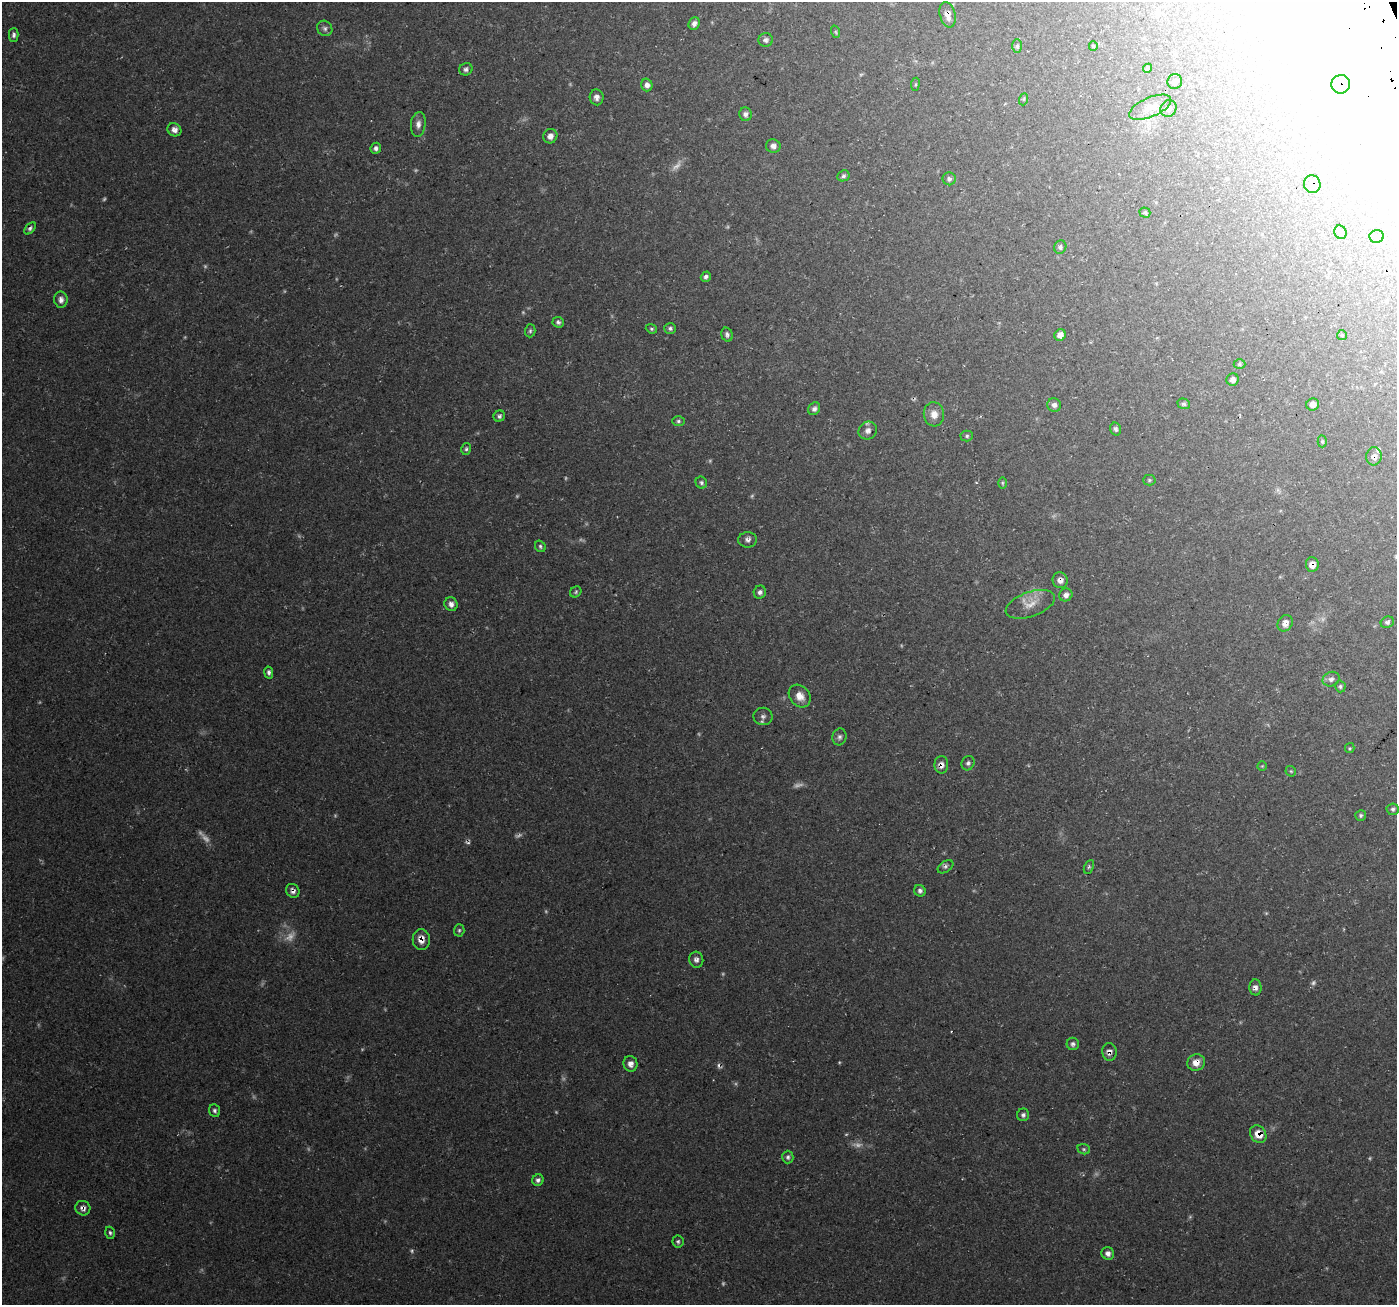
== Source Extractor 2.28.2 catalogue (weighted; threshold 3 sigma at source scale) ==
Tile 10 of 4 x 4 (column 2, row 3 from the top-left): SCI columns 1428-2822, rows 1402-2704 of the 5650 x 5462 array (HDU 1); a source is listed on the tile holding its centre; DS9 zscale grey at full resolution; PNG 1399 x 1307 px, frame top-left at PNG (2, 2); each listed source drawn as its Kron ellipse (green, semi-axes under 4 px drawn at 4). Shown black and unused: <1% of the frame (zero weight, under 3 of 4 exposures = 3% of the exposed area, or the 3 px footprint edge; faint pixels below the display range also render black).
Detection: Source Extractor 2.28.2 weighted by HDU 2 'WHT'; one run over the whole footprint, this tile lists its part. Background 0.0496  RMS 0.0043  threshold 0.0195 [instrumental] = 3 sigma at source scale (4.5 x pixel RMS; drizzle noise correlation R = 1.50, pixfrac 1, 0.0396/0.0396 arcsec/px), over >= 5 px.
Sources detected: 145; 31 too faint to see at this stretch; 7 inside a brighter object's white glare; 1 cosmic-ray / hot-pixel residue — neither listed nor drawn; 1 inside a brighter listed object's ellipse — not listed separately; the other 105 listed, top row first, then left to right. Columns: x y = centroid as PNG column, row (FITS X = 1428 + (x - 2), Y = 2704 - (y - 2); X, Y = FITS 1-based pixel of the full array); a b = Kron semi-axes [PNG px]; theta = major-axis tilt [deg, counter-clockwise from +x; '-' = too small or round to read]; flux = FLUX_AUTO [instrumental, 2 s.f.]
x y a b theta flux
948 15 13 7 -75 3.2
694 24 6 5 - 1.8
325 28 8 7 - 1.3
836 32 6 4 -71 0.51
14 35 7 5 90 1.3
766 40 7 6 - 1.3
1017 46 7 5 90 0.94
1093 46 5 4 - 0.5
1147 68 5 4 - 0.78
466 69 7 6 - 1.2
1175 82 7 7 - 1.5
915 84 6 3 82 0.51
1341 84 9 9 - 4
647 85 6 5 - 1.9
597 97 8 7 - 2
1024 99 6 4 71 0.5
1150 107 22 9 23 4.8
1168 109 8 7 - 1.7
745 114 7 6 - 1.4
418 124 12 7 84 2.4
174 130 7 6 - 2.2
550 136 7 7 - 2.3
773 146 7 6 - 2
376 148 6 5 - 1.3
843 176 6 5 - 1.1
949 179 6 6 - 1.2
1312 184 9 8 - 4.1
1145 213 5 5 - 0.81
30 228 7 4 47 1
1340 232 7 6 - 1.3
1377 236 7 6 - 1.2
1060 247 7 6 - 1.1
706 277 5 4 - 1.2
61 300 8 6 -83 2
558 322 5 5 - 1.1
670 328 6 5 - 1
651 329 6 4 -22 0.64
530 331 6 5 - 0.79
727 335 7 5 -72 1.2
1060 335 6 5 - 2.5
1342 335 5 5 - 0.53
1239 364 6 4 0 0.68
1233 380 6 6 - 1.7
1184 404 6 5 - 1
1313 404 6 6 - 2
1054 405 7 6 - 1.7
814 409 7 5 55 1.4
934 414 12 10 -83 3.8
499 416 6 5 - 1
678 421 6 5 - 0.82
1116 429 6 5 - 1.2
868 431 9 8 - 2.3
967 436 6 5 - 0.83
1322 441 6 4 89 0.61
466 449 6 4 77 0.81
1374 456 9 7 80 2
1149 480 6 5 - 0.65
701 483 6 5 - 0.92
1002 483 6 4 -90 0.56
748 540 9 7 1 1.6
540 546 6 5 - 0.84
1312 564 7 6 - 3.3
1060 580 8 7 - 2.4
576 592 6 5 - 0.69
760 592 6 6 - 1.3
1066 595 7 6 - 2
451 604 7 6 - 2.1
1030 604 26 12 20 6.4
1387 622 7 5 28 1
1285 623 8 7 - 2.9
269 672 6 4 -79 1.1
1331 679 8 7 - 1.8
1340 686 6 5 - 0.85
800 696 12 10 -50 4.6
763 716 9 9 - 1.7
839 737 8 7 - 1.4
1350 748 5 4 - 0.53
968 763 7 6 - 1.2
941 765 9 7 90 2.4
1262 766 5 4 - 0.48
1291 771 6 5 - 0.58
1393 809 6 6 - 0.97
1361 815 6 5 - 0.8
945 867 9 5 34 1.1
1089 867 7 4 65 0.78
293 891 7 6 - 1.8
920 891 6 5 - 1.3
459 930 6 5 - 0.77
421 939 10 8 -89 3.7
696 960 8 7 - 1.6
1255 987 8 6 -85 1.8
1073 1044 6 6 - 1.2
1109 1052 9 7 -84 1.9
1196 1062 9 8 - 3.8
630 1064 8 7 - 2.4
215 1111 6 5 - 1.1
1023 1115 6 6 - 1.2
1258 1134 9 7 -58 5.7
1084 1149 6 5 - 0.73
788 1157 6 5 - 1.1
538 1180 6 5 - 1.3
83 1208 7 7 - 1.9
110 1233 6 4 -72 0.84
678 1241 6 5 - 0.86
1108 1253 6 6 - 1.9
Overlapping masked pixels (flux is a lower limit): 13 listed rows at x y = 948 15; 1341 84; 1312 184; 1374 456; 1312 564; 1060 580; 941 765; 293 891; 421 939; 1109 1052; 1196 1062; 1258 1134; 83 1208